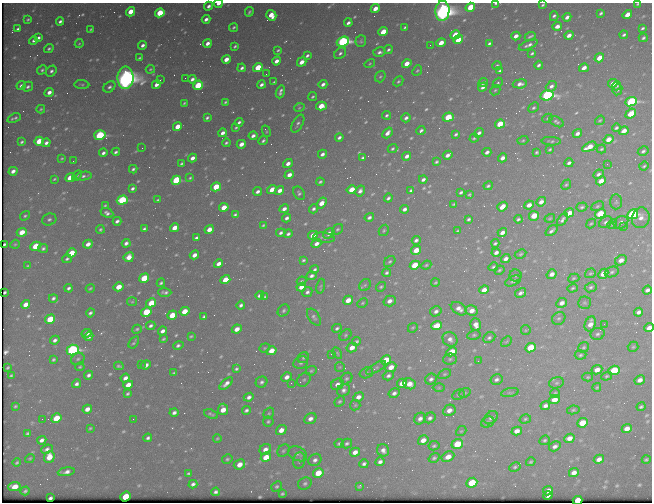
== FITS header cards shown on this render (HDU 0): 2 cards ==
NAXIS1  =                  650 / Width of table row in bytes
NAXIS2  =                  500 / Number of rows in table

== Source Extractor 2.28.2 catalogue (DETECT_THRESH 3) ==
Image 650 x 500 px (HDU 0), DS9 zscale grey, 1 PNG px = 1 image px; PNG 654 x 504 px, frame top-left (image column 1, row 500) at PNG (2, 3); each listed source drawn as its Kron ellipse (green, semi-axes under 4 px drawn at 4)
Background 453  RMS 2.3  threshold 7.01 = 3 sigma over >= 5 px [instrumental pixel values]
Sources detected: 648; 1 with non-positive FLUX_AUTO (blend fragments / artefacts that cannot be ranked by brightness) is neither listed nor drawn; of the other 647, the 500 brightest by FLUX_AUTO listed and drawn (147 fainter detections omitted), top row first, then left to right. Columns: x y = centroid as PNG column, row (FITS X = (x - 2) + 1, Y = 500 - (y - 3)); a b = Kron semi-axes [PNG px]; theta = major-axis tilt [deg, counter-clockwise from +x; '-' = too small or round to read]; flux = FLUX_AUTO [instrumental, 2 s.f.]
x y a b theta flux
496 3 4 2 - 470
218 4 4 2 - 770
638 4 3 2 - 200
543 5 4 2 - 210
209 6 4 3 - 580
470 7 5 4 - 5100
375 9 5 3 - 1900
442 11 10 7 86 130000
130 12 5 4 - 2900
249 12 5 3 - 290
160 13 5 4 - 6400
601 13 4 3 - 300
627 14 5 4 - 2200
271 15 5 5 - 2400
554 16 5 3 - 370
567 17 4 3 - 770
28 19 3 3 - 210
206 19 4 3 - 730
60 21 4 3 - 410
348 23 4 3 - 530
557 26 5 4 - 900
234 27 5 3 - 260
405 27 4 3 - 280
643 28 4 3 - 300
18 29 4 3 - 390
91 29 3 3 - 190
383 32 5 4 - 3300
455 35 5 4 - 4000
569 35 5 3 - 1100
624 35 4 3 - 340
516 36 4 3 - 1100
530 36 6 3 24 290
38 38 4 3 - 560
643 38 4 3 - 330
458 40 5 4 - 3200
34 41 5 3 - 410
361 41 6 5 - 300
343 42 6 5 - 41000
207 43 4 3 - 950
441 43 5 4 - 2100
489 43 4 3 - 370
79 44 5 4 - 190
143 45 4 3 - 610
430 45 2 2 - 310
528 45 10 4 23 590
235 46 4 3 - 300
49 48 5 3 - 300
278 50 4 3 - 240
388 50 4 3 - 340
379 52 6 4 15 530
340 53 7 5 42 450
532 53 4 3 - 270
307 55 4 3 - 370
139 58 4 3 - 230
599 58 5 4 - 2400
226 59 4 4 - 1600
276 61 4 3 - 990
302 62 5 4 - 1600
370 64 5 4 - 210
407 64 5 4 - 2200
539 65 4 3 - 420
497 66 4 3 - 310
242 68 4 3 - 460
258 68 5 4 - 7000
584 68 5 3 - 1100
150 69 4 3 - 200
42 70 5 4 - 300
417 70 6 4 48 220
51 71 6 5 - 430
500 71 4 3 - 320
266 74 2 2 - 280
380 77 6 5 - 270
125 78 11 8 89 150000
185 78 2 2 - 190
192 79 4 3 - 590
160 80 3 2 - 190
398 81 6 3 45 260
274 82 4 3 - 230
483 83 5 4 - 610
498 83 6 4 50 270
613 83 5 4 - 1500
261 84 4 3 - 540
323 84 4 3 - 660
520 84 7 4 7 870
82 85 7 4 -5 240
156 85 4 3 - 950
198 85 5 4 - 7200
21 86 4 3 - 400
551 86 6 4 42 660
617 86 5 3 - 280
28 87 5 4 - 400
109 87 6 5 - 430
483 87 5 3 - 660
495 90 6 4 42 260
617 90 6 4 65 280
49 92 5 4 - 980
280 92 6 3 72 550
547 95 7 5 14 39000
313 97 4 3 - 250
225 102 4 3 - 250
631 102 6 4 23 26000
184 103 3 3 - 190
321 106 5 4 - 3700
299 108 5 3 - 190
533 108 6 4 41 310
41 109 4 3 - 200
631 114 6 4 41 3900
387 115 4 3 - 330
448 117 5 4 - 5000
14 118 7 3 20 340
207 118 4 3 - 320
406 118 5 4 - 530
547 118 5 4 - 200
600 120 5 3 - 200
239 122 4 3 - 400
556 122 8 4 -28 360
298 124 10 5 60 450
500 124 5 4 - 4100
177 126 4 4 - 2400
236 127 4 2 - 230
616 128 4 3 - 310
266 131 6 3 -67 210
421 131 4 3 - 420
624 131 5 4 - 1500
223 133 4 3 - 770
387 133 6 3 49 870
479 133 5 3 - 560
577 133 5 4 - 740
456 134 4 3 - 310
100 135 5 5 - 20000
253 136 4 3 - 610
339 137 4 3 - 480
474 138 5 3 - 240
608 139 5 4 - 1700
523 140 5 4 - 210
39 141 5 4 - 3900
263 141 5 3 - 350
551 141 9 4 -3 300
22 142 4 3 - 310
46 143 4 3 - 560
226 143 4 3 - 260
241 144 4 4 - 1300
589 147 8 4 28 2600
142 148 2 2 - 910
392 149 5 4 - 250
550 149 4 3 - 200
601 149 5 3 - 240
643 151 6 4 30 350
116 152 4 3 - 370
487 152 4 3 - 610
537 152 4 3 - 290
103 153 4 3 - 490
322 154 5 3 - 650
448 155 5 3 - 740
407 156 4 3 - 850
62 158 3 3 - 180
192 158 4 3 - 880
363 158 4 3 - 310
502 158 5 4 - 810
73 161 2 2 - 180
436 162 4 3 - 270
288 163 5 4 - 1000
569 163 4 3 - 470
181 164 4 3 - 260
607 164 2 2 - 380
644 166 5 3 - 230
133 169 4 3 - 340
13 171 4 3 - 820
598 174 5 4 - 470
77 175 6 3 45 240
289 175 5 4 - 1200
84 176 8 4 7 430
70 178 5 4 - 4400
190 178 4 3 - 230
54 179 3 2 - 190
423 179 4 3 - 560
176 180 5 4 - 13000
601 181 5 4 - 1700
320 182 4 3 - 300
566 185 5 4 - 220
488 186 5 3 - 290
216 187 5 4 - 4500
132 188 4 3 - 420
272 190 5 4 - 1900
280 190 5 4 - 1200
352 190 5 4 - 3200
411 190 4 3 - 310
258 191 4 3 - 590
360 191 6 4 57 680
461 192 4 3 - 310
299 193 7 5 -59 390
469 194 3 3 - 200
388 198 4 3 - 410
122 200 5 4 - 15000
158 200 4 3 - 240
541 202 5 4 - 950
616 202 7 6 - 340
322 203 6 4 58 2200
454 204 4 3 - 220
105 205 3 2 - 190
529 205 5 3 - 1100
597 206 6 4 28 250
224 207 5 4 - 2300
502 207 5 4 - 1800
582 207 5 4 - 320
284 209 5 3 - 760
314 209 5 4 - 390
405 209 4 3 - 600
107 213 6 4 -24 590
569 213 5 4 - 1900
600 214 5 4 - 6000
633 214 6 4 29 23000
235 215 4 3 - 280
25 216 5 4 - 260
534 216 5 5 - 3900
369 217 5 3 - 460
287 218 4 3 - 520
550 218 5 3 - 200
641 218 10 8 73 1200
49 219 7 6 - 430
468 219 4 3 - 340
518 219 4 3 - 310
562 220 7 4 54 470
117 221 4 3 - 520
606 222 7 5 35 440
621 222 7 5 26 830
591 224 5 3 - 190
612 224 5 4 - 200
263 225 3 3 - 210
623 227 2 2 - 450
174 228 5 4 - 2100
100 229 4 4 - 280
144 229 4 3 - 350
209 229 5 4 - 1500
337 229 6 4 37 310
384 230 6 4 59 260
458 231 4 2 - 210
552 231 7 3 39 450
22 232 5 4 - 2400
502 232 5 4 - 860
281 233 4 3 - 410
329 233 6 4 31 990
288 234 4 3 - 380
313 235 5 4 - 1800
196 238 4 3 - 400
324 238 11 5 -7 390
416 240 4 3 - 450
126 243 4 4 - 600
495 243 4 3 - 300
5 244 3 2 - 340
15 244 5 4 - 190
88 244 5 4 - 1100
316 244 5 4 - 850
36 246 5 4 - 5000
43 248 5 4 - 360
416 250 5 4 - 2700
496 252 4 3 - 650
72 253 5 4 - 3400
521 254 6 4 27 240
194 255 5 3 - 1200
129 257 5 4 - 1500
67 259 5 3 - 350
506 259 5 4 - 790
303 260 4 3 - 280
621 260 6 5 - 1100
390 261 6 5 - 280
219 264 5 3 - 1000
415 265 5 4 - 6200
426 265 5 4 - 210
28 266 3 3 - 190
493 267 5 4 - 270
315 269 4 3 - 320
499 270 5 3 - 230
612 272 7 5 23 380
387 273 4 4 - 340
590 273 5 4 - 240
552 274 5 4 - 980
603 274 5 4 - 2600
311 276 5 4 - 530
516 276 6 6 - 310
144 278 5 4 - 5700
574 278 6 4 17 230
225 280 5 4 - 3800
301 281 5 3 - 210
513 281 8 4 23 350
161 283 4 3 - 280
435 283 4 3 - 200
365 285 6 5 - 270
321 286 7 4 79 230
119 287 5 4 - 2400
301 287 4 4 - 1300
381 287 5 4 - 240
591 287 6 5 - 360
69 288 4 3 - 400
90 288 4 3 - 220
573 288 5 4 - 230
484 290 5 4 - 1500
647 290 5 3 - 600
5 292 3 2 - 300
165 292 6 3 -3 420
307 292 5 4 - 480
520 293 6 4 31 550
260 295 4 3 - 590
265 297 4 3 - 240
53 298 4 3 - 370
348 300 5 4 - 2200
390 301 6 5 - 1000
132 302 5 4 - 200
151 303 5 4 - 4200
362 303 5 4 - 200
562 303 5 4 - 950
584 303 6 6 - 260
26 304 5 4 - 1500
241 305 4 3 - 450
459 309 9 6 -30 1100
284 310 6 5 - 370
471 310 6 5 - 1400
184 311 5 4 - 2800
436 311 6 5 - 550
146 312 5 4 - 6400
639 312 4 4 - 620
90 313 4 3 - 400
172 315 5 4 - 3300
204 317 4 3 - 310
314 317 9 5 -55 450
559 318 7 6 - 390
50 319 5 4 - 6400
590 324 8 5 68 1400
604 324 2 2 - 460
476 325 6 5 - 1200
151 326 5 3 - 410
437 326 5 4 - 4100
337 328 5 3 - 340
413 328 5 4 - 190
649 328 5 4 - 1200
137 329 5 4 - 240
237 329 5 4 - 1300
526 330 5 4 - 190
163 331 4 3 - 680
87 333 5 4 - 880
597 334 7 6 - 420
345 335 7 5 42 270
474 335 7 4 10 280
89 336 5 3 - 820
191 336 4 2 - 200
489 338 6 5 - 360
163 339 4 3 - 210
450 339 8 7 - 810
55 340 5 4 - 500
357 341 4 4 - 290
506 341 6 4 43 220
134 342 7 2 55 270
178 345 5 3 - 400
352 347 5 4 - 1500
584 347 6 5 - 240
633 347 5 5 - 230
265 348 5 4 - 190
530 348 5 4 - 6200
73 350 6 5 - 33000
271 351 5 4 - 2000
452 352 5 4 - 4300
337 353 6 4 -60 220
331 354 2 2 - 400
580 355 6 4 6 280
303 358 6 5 - 280
78 359 7 6 - 350
450 359 7 5 5 380
53 360 4 3 - 260
386 360 5 4 - 4200
478 361 2 2 - 410
301 363 7 6 - 440
141 365 3 2 - 190
146 365 5 4 - 880
119 366 5 3 - 260
80 367 4 4 - 220
340 367 5 5 - 180
391 367 6 4 28 1600
8 368 4 2 - 200
376 368 11 4 31 370
236 369 4 3 - 300
597 370 5 4 - 1400
614 370 6 4 21 9800
311 371 6 4 26 240
174 373 3 3 - 210
366 373 7 5 17 260
444 374 7 4 26 270
11 375 4 3 - 220
89 375 4 3 - 460
388 376 5 4 - 490
607 376 6 4 17 230
287 377 5 4 - 970
588 377 5 4 - 210
125 378 5 4 - 830
346 379 6 5 - 320
431 379 6 5 - 500
496 379 6 5 - 540
304 380 8 5 47 370
640 380 5 4 - 870
261 382 6 5 - 480
291 383 2 2 - 210
402 383 5 4 - 2100
556 383 7 5 15 350
76 384 4 4 - 540
226 384 8 4 40 850
337 384 6 5 - 780
409 384 6 5 - 1900
128 385 5 4 - 1500
597 387 4 3 - 210
439 388 6 4 0 220
344 390 7 6 - 580
394 393 6 4 30 570
465 393 6 4 20 230
510 393 9 3 11 260
555 393 5 4 - 210
127 394 4 3 - 270
458 395 6 5 - 290
249 397 5 4 - 630
358 397 5 4 - 970
554 400 6 4 22 2100
340 401 6 4 41 270
355 405 5 5 - 220
15 406 3 3 - 210
545 406 5 4 - 650
641 407 4 3 - 300
87 409 5 4 - 1100
223 409 6 5 - 2100
246 410 4 4 - 420
449 410 6 5 - 1200
573 410 6 4 11 220
174 413 4 3 - 510
269 413 6 5 - 240
211 414 7 3 -21 310
56 418 5 4 - 5000
430 418 6 5 - 520
491 418 7 5 46 600
42 419 2 2 - 280
133 419 2 2 - 250
310 419 6 5 - 830
420 419 6 5 - 720
525 419 6 4 17 250
268 422 5 5 - 280
488 422 7 5 22 330
582 423 5 4 - 3800
90 428 3 3 - 180
627 429 5 4 - 1400
281 430 5 4 - 1200
461 431 5 4 - 200
517 431 5 4 - 1200
28 433 4 3 - 300
148 438 4 3 - 390
217 438 4 3 - 180
569 438 5 4 - 1300
42 440 5 4 - 700
423 440 5 4 - 1400
545 440 5 4 - 300
339 443 4 4 - 260
347 444 5 4 - 370
457 444 6 5 - 5700
434 446 6 4 12 310
555 446 6 4 29 630
47 449 6 4 22 540
265 449 6 5 - 940
383 450 6 6 - 730
283 451 7 5 44 300
355 452 5 4 - 1100
298 454 10 7 -24 620
49 457 6 5 - 2700
266 457 5 4 - 3000
448 457 6 5 - 1700
30 458 5 4 - 200
434 458 6 4 34 310
227 459 5 4 - 280
599 459 5 4 - 1000
299 460 8 6 75 390
315 460 7 5 39 640
646 460 4 3 - 270
17 462 4 3 - 260
380 462 4 4 - 570
531 462 5 4 - 230
239 464 6 4 27 1500
364 464 5 4 - 470
515 467 6 4 28 310
66 472 8 4 10 820
189 473 4 3 - 290
318 473 5 4 - 3100
574 473 5 4 - 1100
472 483 6 5 - 5200
193 484 4 4 - 520
305 484 7 6 - 390
277 486 6 4 41 290
359 486 4 3 - 180
14 487 6 4 2 2800
25 491 4 3 - 280
548 491 5 4 - 1100
216 492 4 4 - 460
282 494 3 3 - 240
126 496 5 4 - 5900
548 496 4 3 - 610
50 498 4 3 - 330
577 500 5 4 - 5200
At the frame edge (FLAGS 8, measured only in part): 7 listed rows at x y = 496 3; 218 4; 638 4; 543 5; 442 11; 649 328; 577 500
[147 fainter detections neither listed nor drawn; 1 non-positive-flux detection neither listed nor drawn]